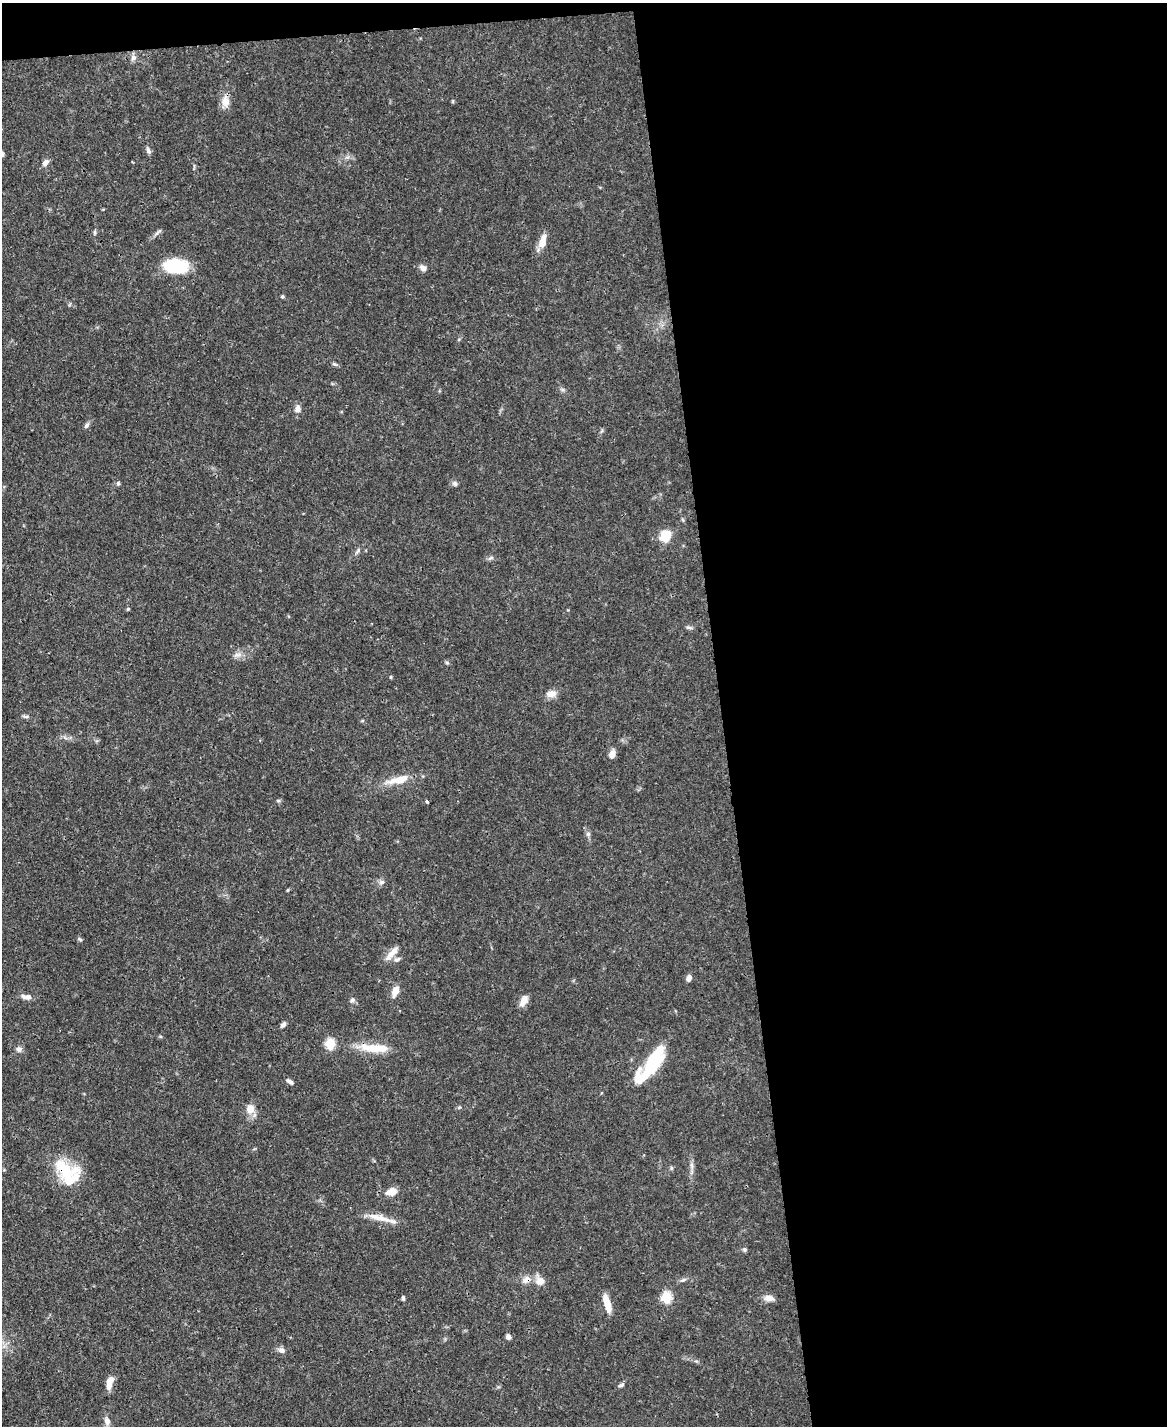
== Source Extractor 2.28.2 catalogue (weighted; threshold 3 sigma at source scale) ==
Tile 4 of 4 x 3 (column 4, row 1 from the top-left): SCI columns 3498-4662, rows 3089-4512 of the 4665 x 4644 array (HDU 1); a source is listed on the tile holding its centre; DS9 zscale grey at full resolution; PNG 1169 x 1428 px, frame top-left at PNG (2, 3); no overlay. Shown black and unused: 39% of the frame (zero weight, under 3 of 4 exposures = <1% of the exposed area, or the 3 px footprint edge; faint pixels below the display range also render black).
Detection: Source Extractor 2.28.2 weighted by HDU 2 'WHT'; one run over the whole footprint, this tile lists its part. Background 0.0671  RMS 0.0034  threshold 0.0151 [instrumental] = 3 sigma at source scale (4.5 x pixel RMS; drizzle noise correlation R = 1.50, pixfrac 1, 0.05/0.05 arcsec/px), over >= 5 px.
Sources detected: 69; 2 inside a brighter object's white glare — not listed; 4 inside a brighter listed object's ellipse — not listed separately; the other 63 listed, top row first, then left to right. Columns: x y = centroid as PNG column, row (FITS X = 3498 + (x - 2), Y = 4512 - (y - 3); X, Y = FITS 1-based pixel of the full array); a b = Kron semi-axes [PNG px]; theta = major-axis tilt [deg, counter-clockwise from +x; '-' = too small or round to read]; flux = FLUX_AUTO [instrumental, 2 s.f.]
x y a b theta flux
133 58 8 8 - 1.3
225 101 13 10 87 3.4
148 150 9 5 -65 0.97
45 162 10 7 46 1.4
158 232 16 3 38 0.86
543 241 17 8 78 3.9
175 266 24 14 -3 19
423 268 9 6 -40 1.4
282 296 4 4 - 0.56
298 409 10 7 88 1.7
86 425 9 5 45 0.83
455 483 8 6 -43 0.85
118 484 5 5 - 0.68
665 536 10 9 - 8.2
357 551 10 3 50 0.65
491 558 9 5 26 0.78
128 609 5 4 - 0.42
689 627 9 4 -18 0.7
237 655 11 6 12 1.4
447 663 6 3 -19 0.49
390 677 4 3 - 0.46
551 694 13 9 17 2.5
26 716 9 4 0 0.7
612 754 9 7 67 2.2
400 779 25 10 15 6.2
278 801 6 4 18 0.45
427 802 3 3 - 0.67
588 834 6 6 - 0.75
381 882 8 7 - 1.1
288 890 5 3 - 0.29
80 939 6 4 -23 0.5
391 954 22 7 49 3
397 959 10 6 27 1
689 978 7 5 70 1.4
395 991 14 8 69 2.7
28 997 8 6 5 1.5
352 1000 7 6 - 0.83
524 1001 14 8 61 2.5
283 1025 7 5 49 1
330 1044 6 5 - 19
375 1048 38 11 -5 8.2
19 1049 8 7 - 1.1
652 1066 43 16 47 17
290 1081 8 5 -36 0.98
250 1109 11 10 - 3.2
692 1166 10 5 -89 1.2
671 1168 6 4 -90 0.47
64 1171 35 20 -32 15
391 1192 11 7 20 4.1
378 1218 38 7 -14 4.8
744 1249 6 5 - 0.61
526 1280 14 9 29 2.6
683 1280 11 4 25 0.81
540 1281 11 10 - 3
666 1297 6 6 - 18
403 1298 7 4 -80 0.54
769 1298 12 7 -6 2.3
607 1304 19 6 -74 4.9
508 1337 6 5 - 1
282 1350 9 7 -15 1.4
110 1380 12 8 64 2.5
621 1385 9 4 20 0.7
107 1421 12 7 -78 2.1
Overlapping masked pixels (flux is a lower limit): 2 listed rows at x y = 64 1171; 526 1280